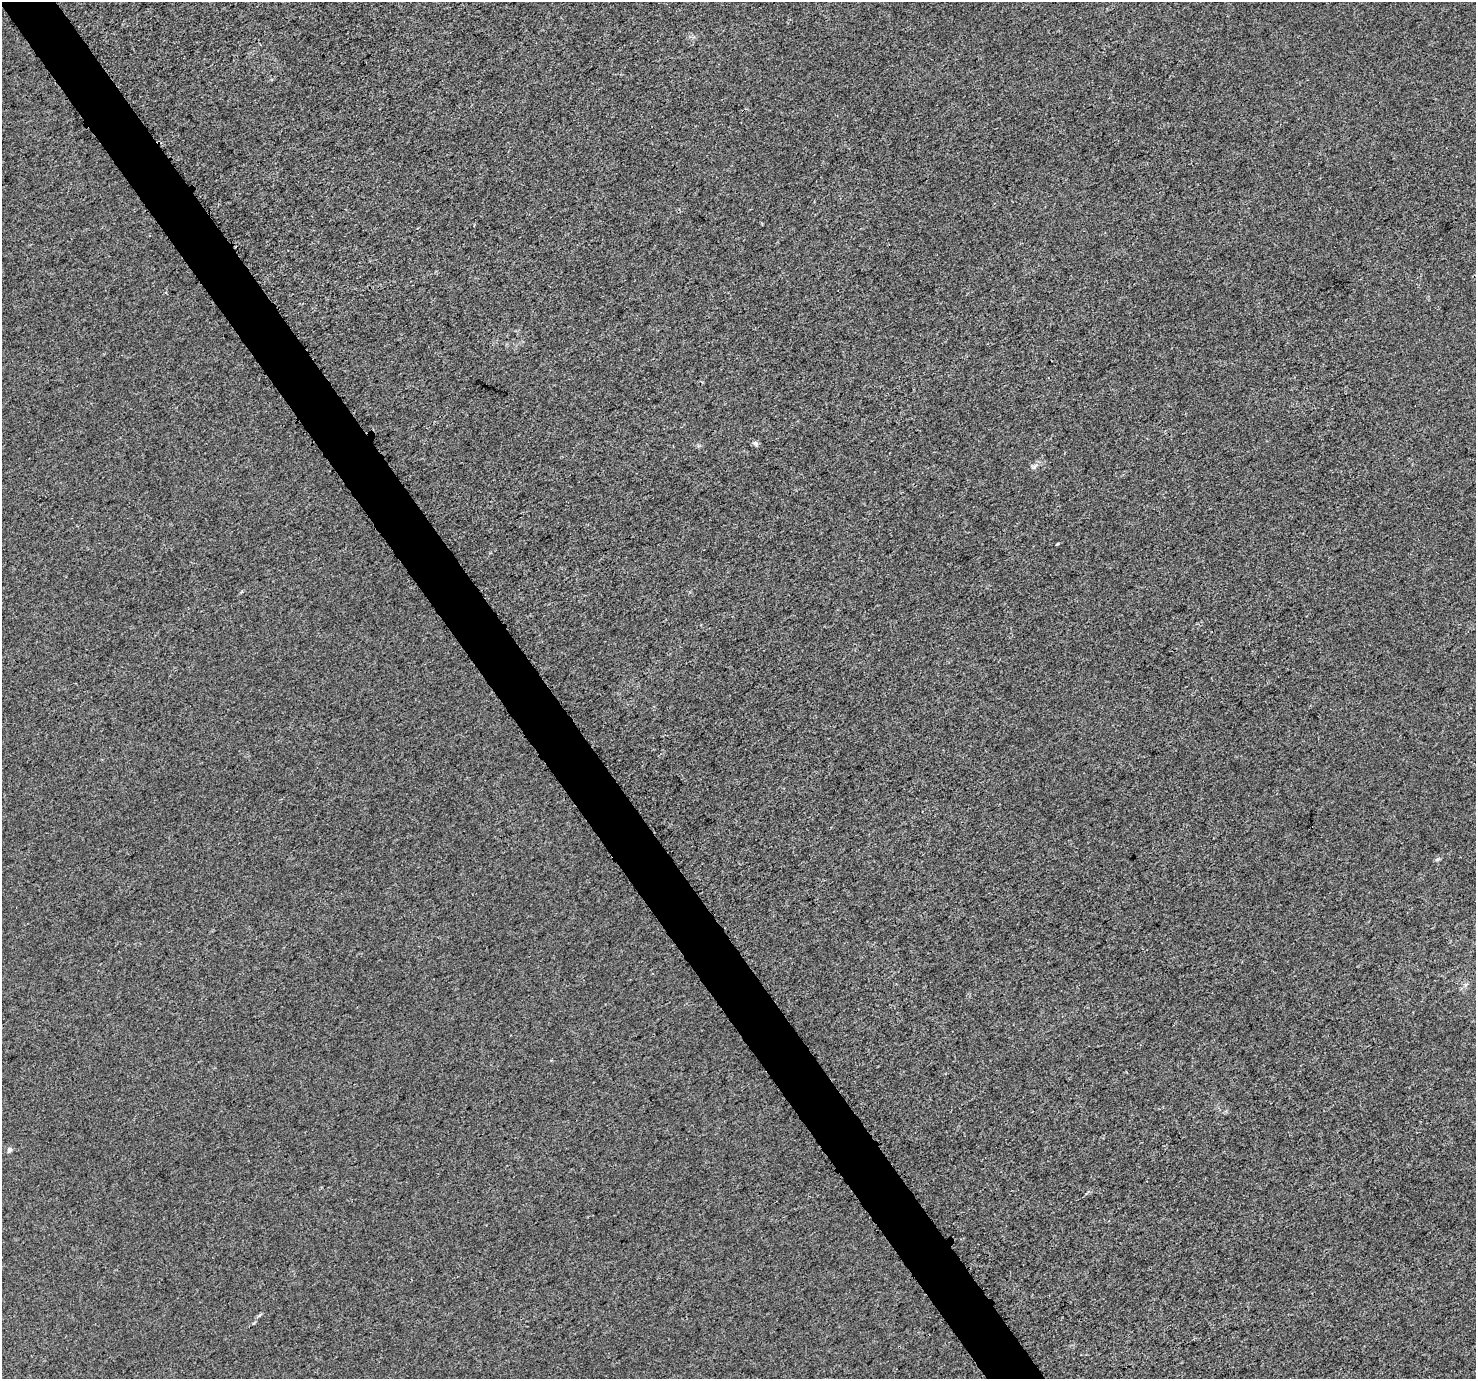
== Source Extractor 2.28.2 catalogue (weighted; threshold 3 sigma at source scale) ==
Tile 11 of 4 x 4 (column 3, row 3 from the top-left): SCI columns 2968-4441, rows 1523-2899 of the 5941 x 5860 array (HDU 1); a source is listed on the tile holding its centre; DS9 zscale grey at full resolution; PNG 1478 x 1381 px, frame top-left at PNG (2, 2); no overlay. Shown black and unused: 4% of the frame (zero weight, under 3 of 4 exposures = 2% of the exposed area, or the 3 px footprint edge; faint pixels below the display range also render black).
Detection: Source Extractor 2.28.2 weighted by HDU 2 'WHT'; one run over the whole footprint, this tile lists its part. Background 5.82e-04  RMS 0.0026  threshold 0.0118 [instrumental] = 3 sigma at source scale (4.5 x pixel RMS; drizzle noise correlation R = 1.50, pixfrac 1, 0.0396/0.0396 arcsec/px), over >= 5 px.
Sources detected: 4; all 4 listed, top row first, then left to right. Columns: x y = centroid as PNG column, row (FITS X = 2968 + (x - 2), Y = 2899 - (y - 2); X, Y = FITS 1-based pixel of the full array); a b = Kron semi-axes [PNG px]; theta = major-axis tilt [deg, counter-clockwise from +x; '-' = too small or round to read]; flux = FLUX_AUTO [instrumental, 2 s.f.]
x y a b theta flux
755 443 7 6 - 0.6
1034 467 7 4 71 0.52
1057 544 4 3 - 0.27
9 1150 8 5 67 0.59